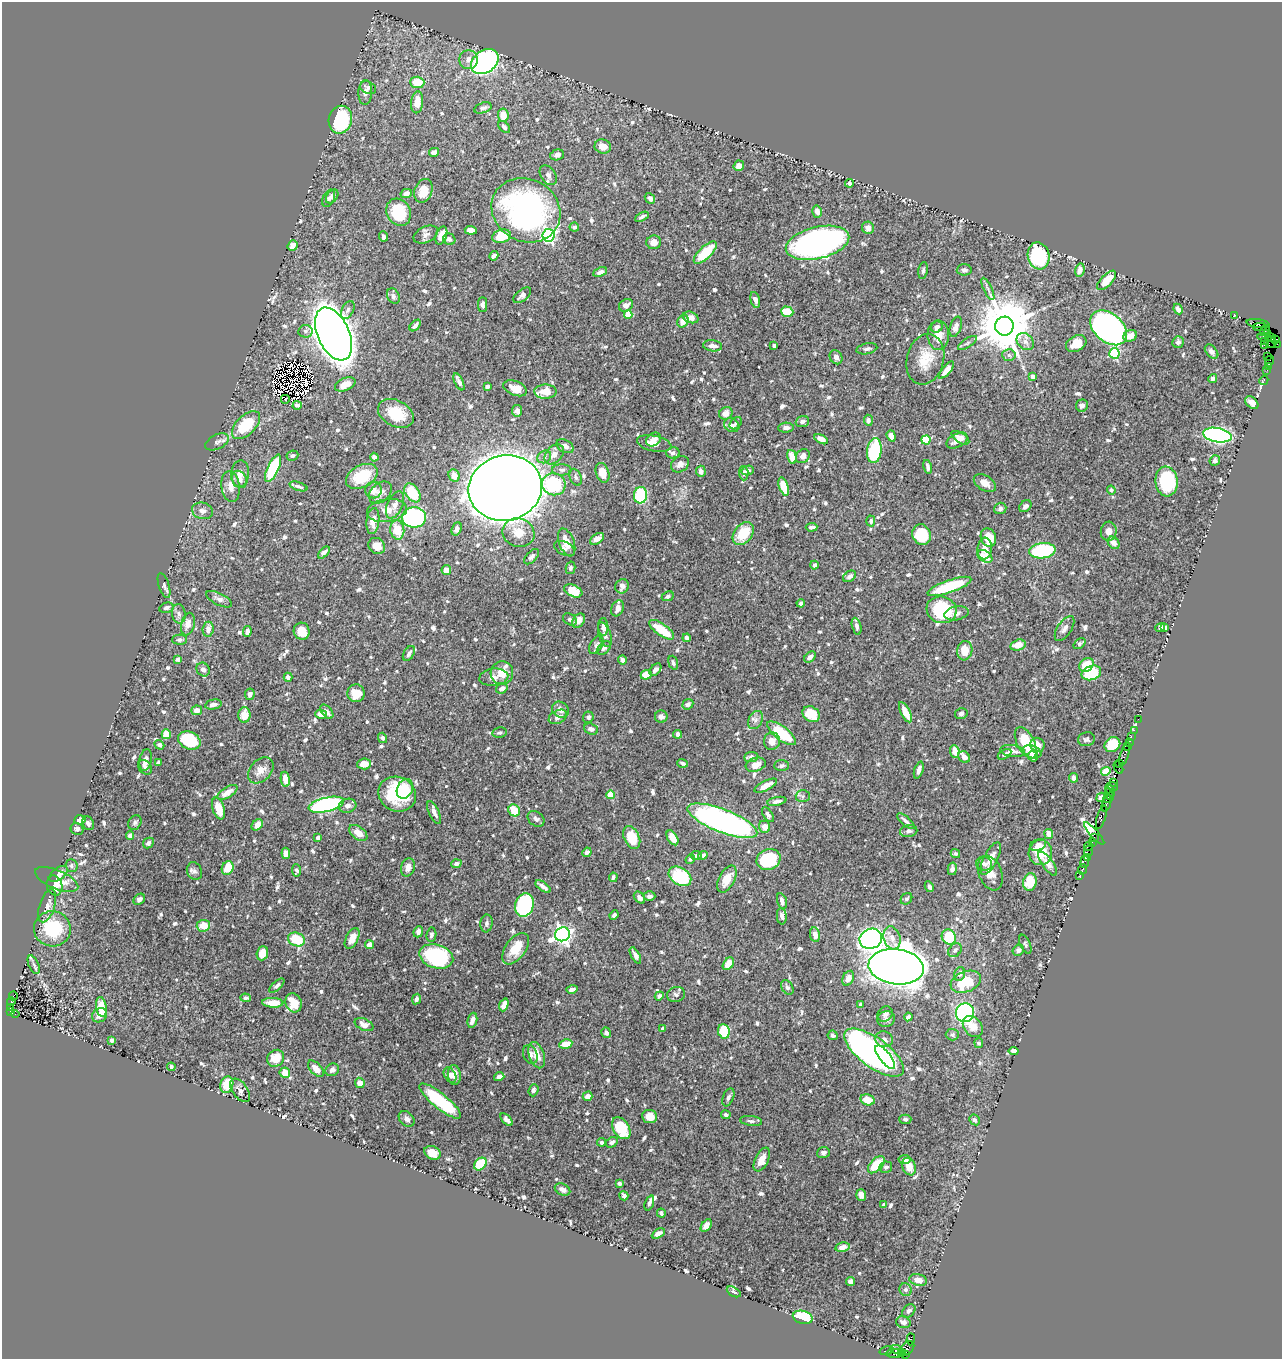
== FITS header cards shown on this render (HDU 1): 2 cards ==
NAXIS1  =                 1280
NAXIS2  =                 1357

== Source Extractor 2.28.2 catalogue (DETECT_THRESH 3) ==
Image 1280 x 1357 px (HDU 1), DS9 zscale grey, 1 PNG px = 1 image px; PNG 1284 x 1361 px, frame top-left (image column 1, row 1357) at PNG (2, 2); each listed source drawn as its Kron ellipse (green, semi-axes under 4 px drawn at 4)
Background 0.487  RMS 0.0074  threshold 0.0223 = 3 sigma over >= 5 px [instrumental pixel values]
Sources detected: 815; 6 with non-positive FLUX_AUTO (blend fragments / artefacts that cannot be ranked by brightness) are neither listed nor drawn; of the other 809, the 500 brightest by FLUX_AUTO listed and drawn (309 fainter detections omitted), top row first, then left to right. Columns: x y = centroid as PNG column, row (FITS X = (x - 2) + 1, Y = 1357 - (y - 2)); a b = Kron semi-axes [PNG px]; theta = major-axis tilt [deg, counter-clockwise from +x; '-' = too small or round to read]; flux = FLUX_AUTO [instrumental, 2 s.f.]
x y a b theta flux
469 60 9 9 - 3.3
485 62 15 11 36 110
417 82 7 6 - 13
368 88 8 6 -26 1.6
365 92 12 7 87 3.3
417 102 11 6 84 8.3
483 108 9 5 17 2
503 115 6 5 - 8.1
340 120 14 11 77 44
504 127 7 4 -49 1.5
603 147 8 7 - 4.9
434 152 5 4 - 2.4
557 155 7 5 17 1.8
739 166 5 5 - 3.1
548 175 11 7 -57 2.1
849 183 4 4 - 1.3
423 191 12 8 70 8.1
406 193 6 4 15 3.4
332 196 8 5 53 1.7
329 198 9 5 63 1.2
650 198 6 4 -49 2.2
526 210 35 31 -29 140
399 212 14 11 -61 20
817 212 6 5 - 2.9
642 217 7 4 28 1.6
574 227 4 4 - 1.3
868 228 6 6 - 3.1
471 230 6 4 -5 5.5
426 235 13 8 25 2.3
548 235 6 6 - 120
383 236 5 4 - 1.5
441 236 9 5 71 5.2
502 236 9 6 14 16
449 239 6 5 - 2
654 242 7 7 - 3.8
818 243 32 16 13 260
293 246 5 5 - 2.6
705 253 15 6 44 17
494 256 5 3 - 1.5
1039 256 13 10 -79 57
964 270 7 5 2 1.3
1080 270 7 4 77 3
923 271 8 4 81 1.2
600 272 7 4 24 1.9
1107 280 12 5 46 9.2
988 289 12 3 -65 1.3
522 295 10 5 39 2.3
393 296 8 5 -64 1.2
755 300 8 4 -76 2.5
482 304 7 4 90 1.9
626 305 7 6 - 3
1178 309 5 4 - 2.7
348 310 9 6 62 1.5
787 312 6 5 - 12
628 314 4 4 - 11
1234 315 2 2 - 4.9
691 317 8 5 -21 3.2
683 321 7 5 61 5
1258 324 11 4 -9 32
415 325 7 3 46 1.8
1004 326 9 9 - 3500
937 327 6 5 - 2.4
956 327 10 5 73 3
1260 327 7 3 3 21
1109 328 21 14 -40 270
1265 330 6 3 58 22
305 331 7 6 - 1.5
1268 333 3 2 - 6
334 334 28 16 -65 1400
938 335 14 11 -89 5.4
1130 336 7 5 27 4.8
1265 337 7 4 -8 84
1271 337 3 3 - 92
1276 339 4 3 - 28
1264 341 2 2 - 140
1025 342 10 7 -44 2.6
1178 342 6 5 - 1.9
1270 342 6 5 - 48
967 343 11 4 34 1.2
1076 344 11 7 30 9.6
1277 344 2 2 - 4.3
1265 345 3 2 - 68
712 346 9 5 -7 3
774 346 4 3 - 1.5
867 349 10 5 12 1.5
1212 352 8 5 -47 1.6
1114 353 5 5 - 43
1009 355 7 6 - 1.4
1268 356 2 2 - 6.5
836 357 7 6 - 2.2
925 359 25 18 75 11
1270 361 5 2 - 21
1268 366 4 3 - 32
946 370 10 4 50 4
1267 370 2 2 - 7.5
1033 377 4 4 - 3.6
1213 378 4 4 - 1.5
1264 380 5 2 - 11
459 382 9 3 -64 2.3
345 384 11 6 23 5.1
487 387 4 4 - 2.3
515 388 12 7 -22 6.1
545 392 11 7 1 7.6
285 399 4 2 - 1.2
1252 403 7 5 -45 3.2
297 405 4 4 - 1.6
1082 406 6 6 - 2.1
517 411 5 5 - 2.8
396 413 19 13 -27 14
726 413 7 6 - 4
868 420 5 4 - 1.7
802 422 7 5 21 1.9
736 423 7 5 43 1.2
246 425 17 9 45 20
732 425 8 6 -30 2
786 428 8 5 3 2
1217 435 14 7 -10 160
891 436 6 4 -71 3.7
960 438 10 5 -32 3.2
654 439 8 6 34 2.5
821 439 7 4 -29 3.3
926 440 4 4 - 23
957 440 11 6 28 4.6
217 442 12 7 26 1.8
654 443 17 8 -12 5.4
565 446 9 6 -31 2.9
874 451 12 7 82 33
673 453 6 5 - 1.7
554 454 11 8 48 3.8
292 456 6 5 - 1.2
803 456 7 6 - 2.3
374 457 4 4 - 2
544 457 7 6 - 1.8
792 457 7 4 -75 5.8
1215 460 5 5 - 1.4
680 464 9 7 36 3
928 467 7 3 -77 1.6
273 468 15 5 65 28
562 470 10 5 -1 1.7
748 470 6 5 - 2.1
701 471 5 4 - 2.2
602 473 10 6 -71 6.6
744 473 7 4 -87 1.5
240 474 13 9 85 4.8
454 475 6 5 - 5.2
362 476 17 11 28 19
576 477 9 5 -67 1.4
239 479 9 7 -56 3.1
1166 481 15 11 -83 39
985 483 12 7 -31 4.4
554 484 12 11 - 28
231 486 15 9 -82 4.8
298 486 9 4 -18 1.4
784 487 9 4 -71 12
505 488 37 32 14 1600
373 490 8 8 - 3.7
1111 490 4 4 - 1.2
380 493 13 9 43 4.2
412 493 10 6 -55 20
641 495 8 6 82 39
395 505 14 7 65 3.1
1025 506 7 5 40 1.9
1000 508 6 5 - 1.4
202 511 11 8 -15 2.4
387 511 20 11 8 6.2
414 517 12 10 1 110
373 521 13 6 83 5.9
871 521 5 4 - 1.3
811 527 6 3 4 1.7
457 529 7 5 68 2.1
397 530 10 7 -83 13
1109 531 9 8 - 3.7
518 533 16 14 -20 8.6
743 533 13 9 53 15
922 535 10 9 - 23
988 538 9 7 -71 10
597 539 8 5 34 4.3
567 542 14 7 -70 6.6
1114 543 7 5 -52 2.8
377 546 9 7 -39 4.6
564 548 11 6 -27 2
985 548 11 7 84 5.8
1042 551 13 7 7 48
324 552 7 4 44 1.8
985 556 8 5 -31 6.6
532 557 9 5 47 1.7
814 565 4 4 - 1.4
570 568 6 5 - 1.2
446 570 5 5 - 4.1
850 576 7 5 34 1.6
164 586 13 5 -73 1.3
622 586 7 6 - 2.9
949 586 23 6 19 22
573 591 10 6 -23 12
668 596 6 4 25 1.3
219 599 14 6 -26 2.3
801 603 4 4 - 1.7
166 608 7 5 15 1.9
617 608 8 6 66 3.3
942 610 15 13 -16 33
956 613 12 7 11 2.4
179 614 10 7 -81 1.9
570 620 7 5 -33 1.2
579 621 8 5 55 4.1
188 624 11 6 76 3.9
857 626 9 4 -77 1.5
603 627 9 5 -88 2.8
1160 627 5 4 - 2.8
1165 627 4 3 - 1.6
208 629 7 5 84 3.8
1064 629 14 7 56 2.5
662 630 15 6 -35 14
302 631 8 8 - 6.7
247 632 5 4 - 2.3
605 635 13 6 -72 1.6
687 638 4 4 - 1.7
179 640 7 5 1 1.1
1079 644 7 4 38 1.4
596 645 10 6 56 1.8
1018 645 8 5 15 6.2
604 648 8 5 43 1.8
965 651 9 7 82 7.1
409 653 8 5 59 1.7
810 657 7 4 43 2.6
178 659 4 4 - 1.7
622 660 4 4 - 2
673 663 7 4 -73 1.4
1086 665 8 6 42 10
203 669 7 6 - 1.9
655 670 7 4 49 1.7
502 673 11 11 - 7.4
1091 673 10 7 19 21
646 675 6 5 - 9.1
288 677 4 4 - 2.1
494 677 14 8 6 3.2
502 688 6 5 - 2.5
356 693 9 8 - 7.6
250 694 5 4 - 1.8
688 704 6 5 - 1.6
213 705 8 5 11 2.2
197 710 5 4 - 3.4
560 710 9 7 -37 3
327 712 8 5 -50 2.2
905 712 11 4 -64 6.9
321 714 6 4 -3 3.9
811 714 9 7 -32 14
961 714 6 5 - 1.3
244 715 8 6 89 8.9
558 717 10 6 26 2.9
588 717 6 5 - 1.3
661 717 6 6 - 1.8
1138 719 2 2 - 12
755 720 9 6 60 2
591 729 7 5 -20 2.3
1134 730 2 2 - 17
499 733 7 5 10 1.3
781 733 17 7 -37 26
166 734 5 5 - 7
678 734 4 4 - 2.2
1131 736 2 2 - 17
382 738 5 4 - 1.5
1086 739 8 7 - 1.3
189 740 11 8 -24 31
772 741 9 8 - 4.2
1129 742 2 2 - 17
1026 743 17 8 -64 17
1112 744 8 7 - 21
159 745 5 4 - 1.2
1038 745 7 7 - 4.2
1128 746 3 3 - 40
955 751 6 4 -86 5
1012 751 12 5 -8 3.2
1032 752 9 6 -22 3.7
1004 754 7 4 31 1.5
1125 754 12 3 72 120
1033 756 5 4 - 2.3
751 757 7 5 5 2.6
964 757 6 5 - 2.5
146 760 11 6 78 3.6
158 763 4 4 - 1.5
683 763 5 3 - 1.1
1119 763 3 2 - 21
364 764 7 5 4 4.8
756 765 10 6 16 4.4
781 766 7 5 4 1.3
145 767 8 6 -50 1.8
1118 767 6 3 -65 40
261 770 15 10 47 5.3
919 770 9 4 71 2.5
1106 771 5 4 - 8.3
1074 778 5 3 - 1.5
285 779 7 4 -80 6.6
1113 782 3 2 - 24
766 786 12 5 27 4.8
1113 786 5 3 - 42
405 789 10 7 64 5.3
1110 790 7 3 -65 32
227 792 11 5 32 4.3
397 794 19 17 -25 36
1110 794 7 3 -70 71
611 795 4 4 - 12
803 796 7 6 - 1.3
1101 797 5 4 - 2.2
1108 797 6 3 36 160
777 801 10 4 12 1.9
1106 803 8 3 71 150
326 805 18 7 14 94
348 806 9 7 15 2.3
218 808 11 6 -71 6.6
514 810 6 5 - 11
434 813 12 5 -64 2.9
768 815 8 4 -58 1.3
1101 817 12 3 73 150
536 819 9 7 -37 1.8
80 820 6 4 6 3.5
722 821 37 11 -21 190
906 821 11 4 -40 1.7
88 823 7 5 -59 1.8
135 823 8 6 56 1.2
257 825 6 5 - 5
764 827 6 5 - 4.6
77 829 6 6 - 1.7
909 831 9 6 10 1.7
358 833 10 6 -38 5.3
1049 834 5 4 - 4.4
1094 834 14 4 -48 45
130 836 4 4 - 2.7
318 838 4 4 - 1.4
632 838 12 7 -65 13
672 838 8 5 -58 5.1
1094 838 4 2 - 53
1092 842 2 2 - 13
148 843 6 5 - 1.3
1038 845 8 5 22 2.8
1089 846 5 2 - 35
1089 851 6 3 68 62
587 852 5 4 - 1.9
1040 852 12 12 - 13
286 853 6 4 -84 2.9
955 854 5 4 - 1.2
703 855 5 4 - 2.2
697 856 5 4 - 1.3
1087 857 4 3 - 58
991 858 18 6 63 6.5
690 859 5 4 - 1.5
768 859 12 10 23 34
1085 862 6 3 83 44
456 864 5 4 - 1.7
984 864 8 6 -13 2.6
1048 864 14 5 -54 3.7
71 865 6 6 - 1.1
408 867 9 7 74 3.3
228 868 7 5 66 11
952 869 6 4 79 1.9
1083 869 5 3 - 19
297 870 6 4 -83 1.5
194 871 9 7 -67 1.7
990 873 18 11 -68 6.5
58 874 11 5 37 4
680 876 12 8 -34 35
1080 876 4 3 - 64
613 877 5 4 - 1.7
57 879 23 9 -22 7.1
727 879 15 7 62 7.7
1030 882 9 6 80 14
54 885 10 7 -74 5.1
543 887 9 3 -36 2.4
929 887 6 4 -65 1.3
649 896 6 4 -1 1.8
639 898 7 5 -50 2.3
139 899 6 5 - 1.5
906 899 6 5 - 1.2
782 901 8 4 -74 2.6
524 905 12 9 72 59
47 906 17 7 71 3.5
614 915 5 3 - 1.2
782 916 8 5 -85 2.3
486 923 9 6 83 1.4
203 926 7 6 - 7.1
52 929 18 17 - 26
418 932 6 4 68 1.9
562 934 7 6 - 250
431 935 7 5 83 1.3
815 935 7 5 -78 3.1
949 937 8 6 -54 18
352 938 11 6 63 6.6
892 938 12 8 -72 4.3
296 939 9 6 -21 16
871 939 11 10 - 260
1025 944 10 5 -66 1.1
369 945 4 4 - 4.2
516 949 18 10 54 11
955 950 8 6 46 1.6
1018 950 6 5 - 1.8
262 953 7 5 70 6.6
635 955 9 4 -61 2.4
436 956 17 11 -17 52
728 964 7 4 55 7.6
34 965 10 5 -65 1.4
896 967 28 17 -7 1600
959 974 7 5 69 1.5
848 978 8 5 63 4.3
966 982 16 10 21 20
277 986 9 4 43 1.2
787 987 8 5 -60 1.6
572 989 5 3 - 2
676 994 9 7 18 1.7
13 996 5 2 - 25
659 996 5 4 - 1.5
246 998 5 4 - 1.1
416 999 5 4 - 1.6
11 1002 4 3 - 230
273 1003 10 5 -3 8.2
294 1003 10 8 -65 13
504 1005 6 4 69 3.3
860 1005 3 3 - 1.8
101 1007 10 5 -81 10
10 1008 4 3 - 340
10 1012 3 3 - 190
965 1013 9 9 - 92
15 1014 4 2 - 26
885 1014 8 7 - 1.7
100 1015 8 6 35 3.4
908 1017 4 4 - 1.6
886 1019 9 7 25 1.8
472 1020 8 4 78 2.8
364 1025 10 6 -25 3
973 1027 12 8 -51 5.7
662 1029 3 3 - 1.1
724 1031 7 6 - 23
606 1033 5 5 - 1.8
833 1035 5 4 - 1.3
952 1035 6 6 - 1.6
884 1039 9 7 -24 2
112 1040 4 4 - 1.7
979 1043 5 4 - 1.1
566 1044 6 4 10 7.3
1014 1051 5 4 - 3.5
874 1053 35 14 -36 240
530 1054 10 7 -69 2.1
537 1055 13 7 -72 6.5
885 1057 14 5 -51 39
276 1058 9 8 - 8.1
171 1067 4 3 - 1.3
316 1069 10 5 -47 4.1
332 1070 7 6 - 1.8
285 1073 5 5 - 5.9
450 1075 8 5 -58 2.1
454 1075 10 6 -85 4.2
499 1077 5 4 - 3.4
360 1083 5 5 - 4.4
227 1085 8 6 75 11
240 1090 13 7 -54 2.7
533 1090 6 4 69 1.2
588 1096 5 4 - 4
728 1097 9 5 68 1.5
867 1100 7 5 -14 7.4
440 1101 26 7 -39 33
726 1115 5 4 - 1.2
650 1117 7 6 - 4.8
407 1119 9 6 -43 2
905 1119 6 5 - 1.2
506 1120 8 4 -45 2.1
974 1120 6 5 - 2
751 1121 11 5 -7 1.4
621 1128 12 8 -58 23
601 1142 4 4 - 1.3
612 1142 6 4 28 2.2
432 1153 8 6 -28 5
823 1153 6 5 - 1.8
904 1159 6 4 7 2.8
762 1160 13 6 64 6.4
480 1164 7 5 46 16
876 1165 10 6 46 15
886 1167 6 5 - 1.6
909 1167 9 6 -68 6.4
619 1183 4 3 - 1.2
563 1189 8 5 -27 2.1
861 1195 6 5 - 3.4
624 1196 5 4 - 1.4
649 1203 8 3 69 1.7
884 1205 4 4 - 1.4
661 1213 4 3 - 1.2
706 1226 7 4 54 3.8
658 1233 7 4 29 2.8
843 1247 7 4 10 3.4
918 1280 9 5 -13 5.9
850 1281 4 4 - 2.6
906 1290 6 6 - 1.5
734 1292 8 4 -29 1.2
909 1311 8 5 45 1.5
803 1317 10 6 -14 30
903 1322 7 6 - 2.2
911 1339 6 3 87 90
907 1348 8 5 43 69
896 1349 5 2 - 52
886 1351 7 3 14 55
902 1352 4 3 - 52
896 1353 9 4 2 130
906 1355 3 2 - 21
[309 fainter detections neither listed nor drawn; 6 non-positive-flux detections neither listed nor drawn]